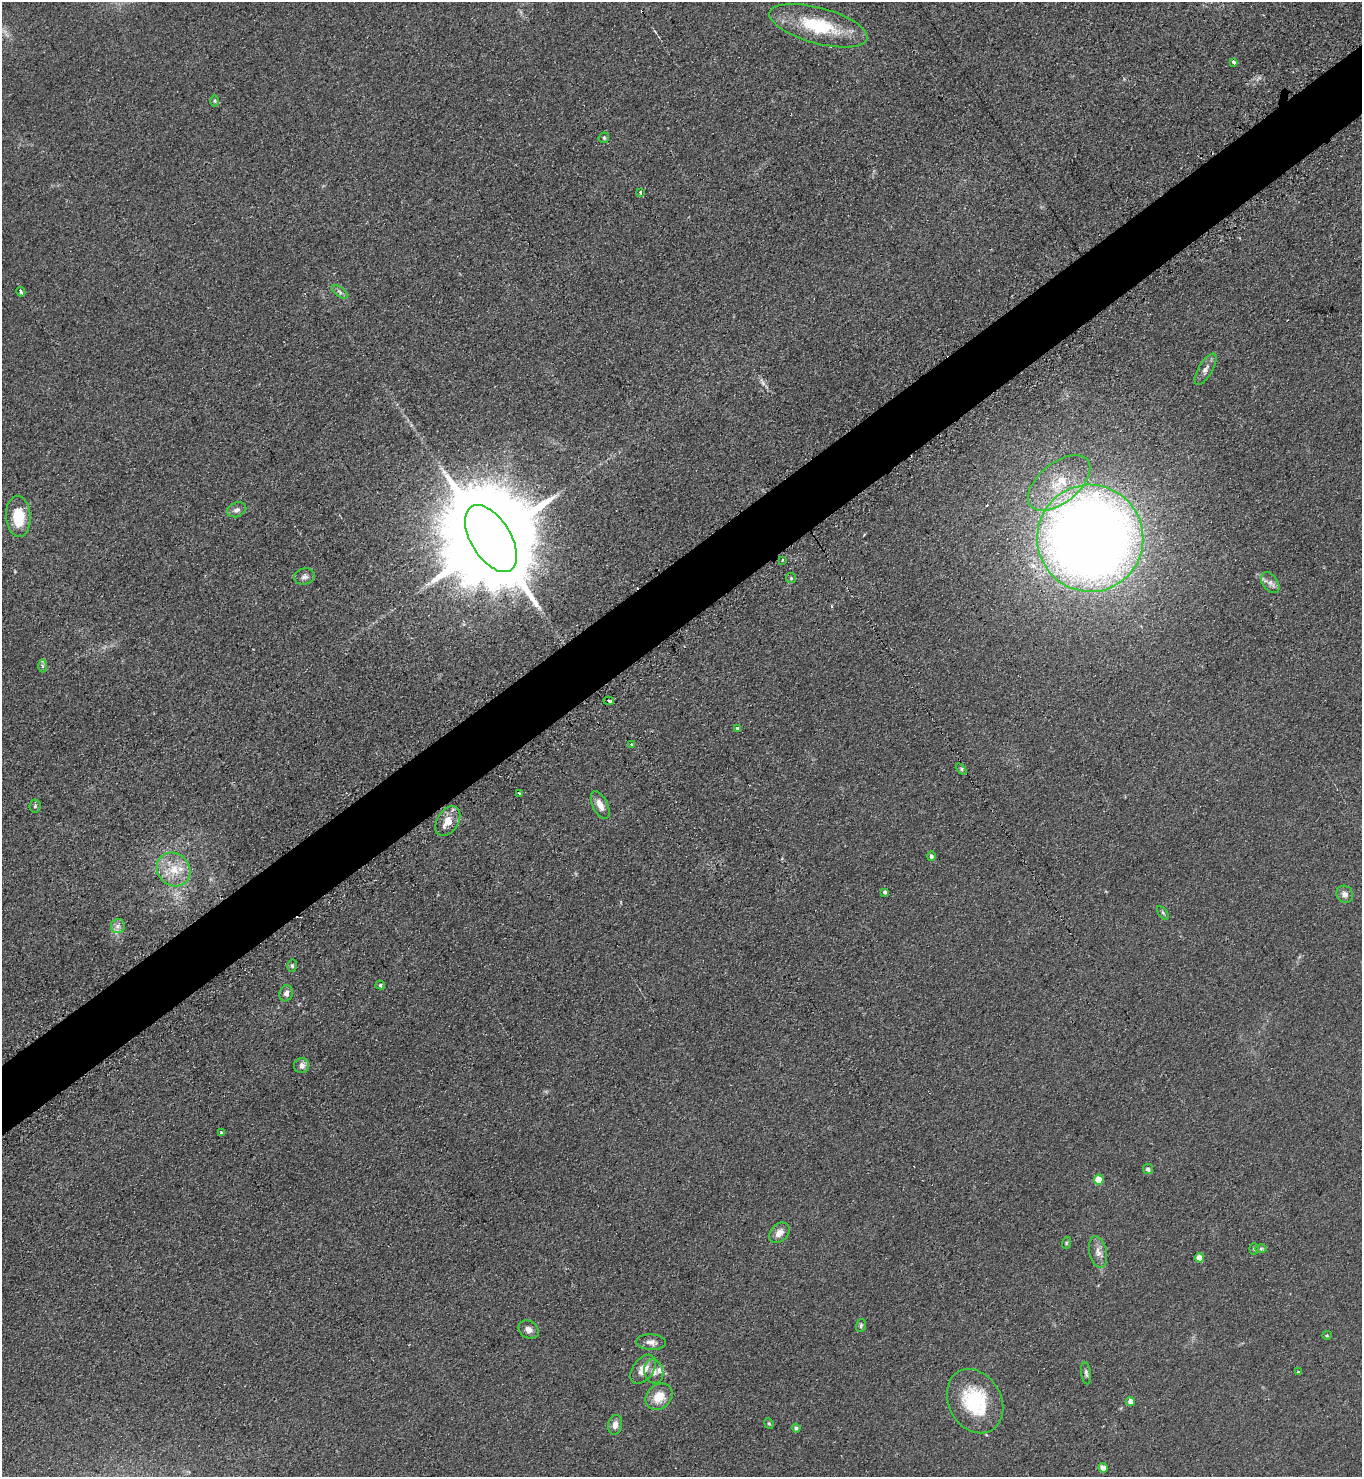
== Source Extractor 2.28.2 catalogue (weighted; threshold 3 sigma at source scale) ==
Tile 10 of 4 x 4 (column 2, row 3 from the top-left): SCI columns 1520-2879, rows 1492-2966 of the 5906 x 5921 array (HDU 1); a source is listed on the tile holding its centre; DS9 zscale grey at full resolution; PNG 1364 x 1479 px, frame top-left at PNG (2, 2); each listed source drawn as its Kron ellipse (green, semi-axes under 4 px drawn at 4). Shown black and unused: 5% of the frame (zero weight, under 2 of 3 exposures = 2% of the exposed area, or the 3 px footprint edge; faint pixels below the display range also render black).
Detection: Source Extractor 2.28.2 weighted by HDU 2 'WHT'; one run over the whole footprint, this tile lists its part. Background 0.1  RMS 0.012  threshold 0.0523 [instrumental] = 3 sigma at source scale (4.5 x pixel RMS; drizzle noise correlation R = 1.50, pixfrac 1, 0.05/0.05 arcsec/px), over >= 5 px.
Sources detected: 65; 3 cosmic-ray / hot-pixel residue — neither listed nor drawn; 2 inside a brighter listed object's ellipse — not listed separately; the other 60 listed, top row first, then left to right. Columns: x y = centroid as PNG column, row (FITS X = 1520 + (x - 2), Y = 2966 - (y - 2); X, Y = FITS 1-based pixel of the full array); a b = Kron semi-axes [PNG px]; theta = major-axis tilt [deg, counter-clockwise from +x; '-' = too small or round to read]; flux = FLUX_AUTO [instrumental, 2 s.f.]
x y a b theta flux
818 26 50 18 -15 66
1233 63 3 3 - 27
215 101 6 4 -89 1.7
604 138 5 5 - 2
640 192 4 3 - 12
21 292 5 3 - 7
340 292 9 4 -37 2.9
1205 369 18 7 59 6.4
1059 483 37 20 39 51
237 510 10 7 21 4.8
18 516 21 12 -86 37
1090 538 53 53 - 1800
491 539 37 20 -58 37000
782 560 3 2 - 1.5
305 577 10 8 18 4.4
791 578 5 5 - 1.6
1270 583 12 7 -52 5.8
42 666 6 4 -89 2.1
609 701 5 3 - 10
737 728 3 3 - 3
631 744 3 2 - 4.4
961 769 6 4 -45 2
519 793 3 2 - 1.2
600 805 15 7 -64 10
35 806 6 5 - 2.3
448 821 16 10 58 16
931 856 5 4 - 2.8
174 870 18 15 -43 26
885 892 4 3 - 2.7
1345 894 9 8 - 5.6
1163 913 8 4 -54 1.9
118 926 7 7 - 4.4
292 966 6 5 - 2
380 985 5 4 - 2
286 993 8 6 72 5.4
302 1066 7 7 - 6.3
222 1133 3 3 - 7.5
1148 1169 5 5 - 3.5
1099 1180 5 5 - 26
779 1233 12 8 46 8.5
1066 1243 6 4 72 1.6
1254 1249 5 4 - 1.8
1261 1249 6 4 0 1.6
1098 1252 16 8 -77 8.5
1200 1258 5 4 - 17
861 1325 6 4 74 1.9
529 1330 10 8 -33 6.1
1327 1335 5 4 - 1.3
651 1342 15 8 -3 7
643 1369 17 10 54 14
654 1371 12 9 -76 8.4
1298 1372 3 3 - 2.8
1086 1373 11 5 -83 2.9
659 1397 15 12 43 19
975 1401 34 26 -60 78
1131 1402 4 4 - 13
769 1423 5 4 - 1.4
615 1425 10 7 80 6.8
796 1428 4 4 - 2.5
1103 1468 5 4 - 16